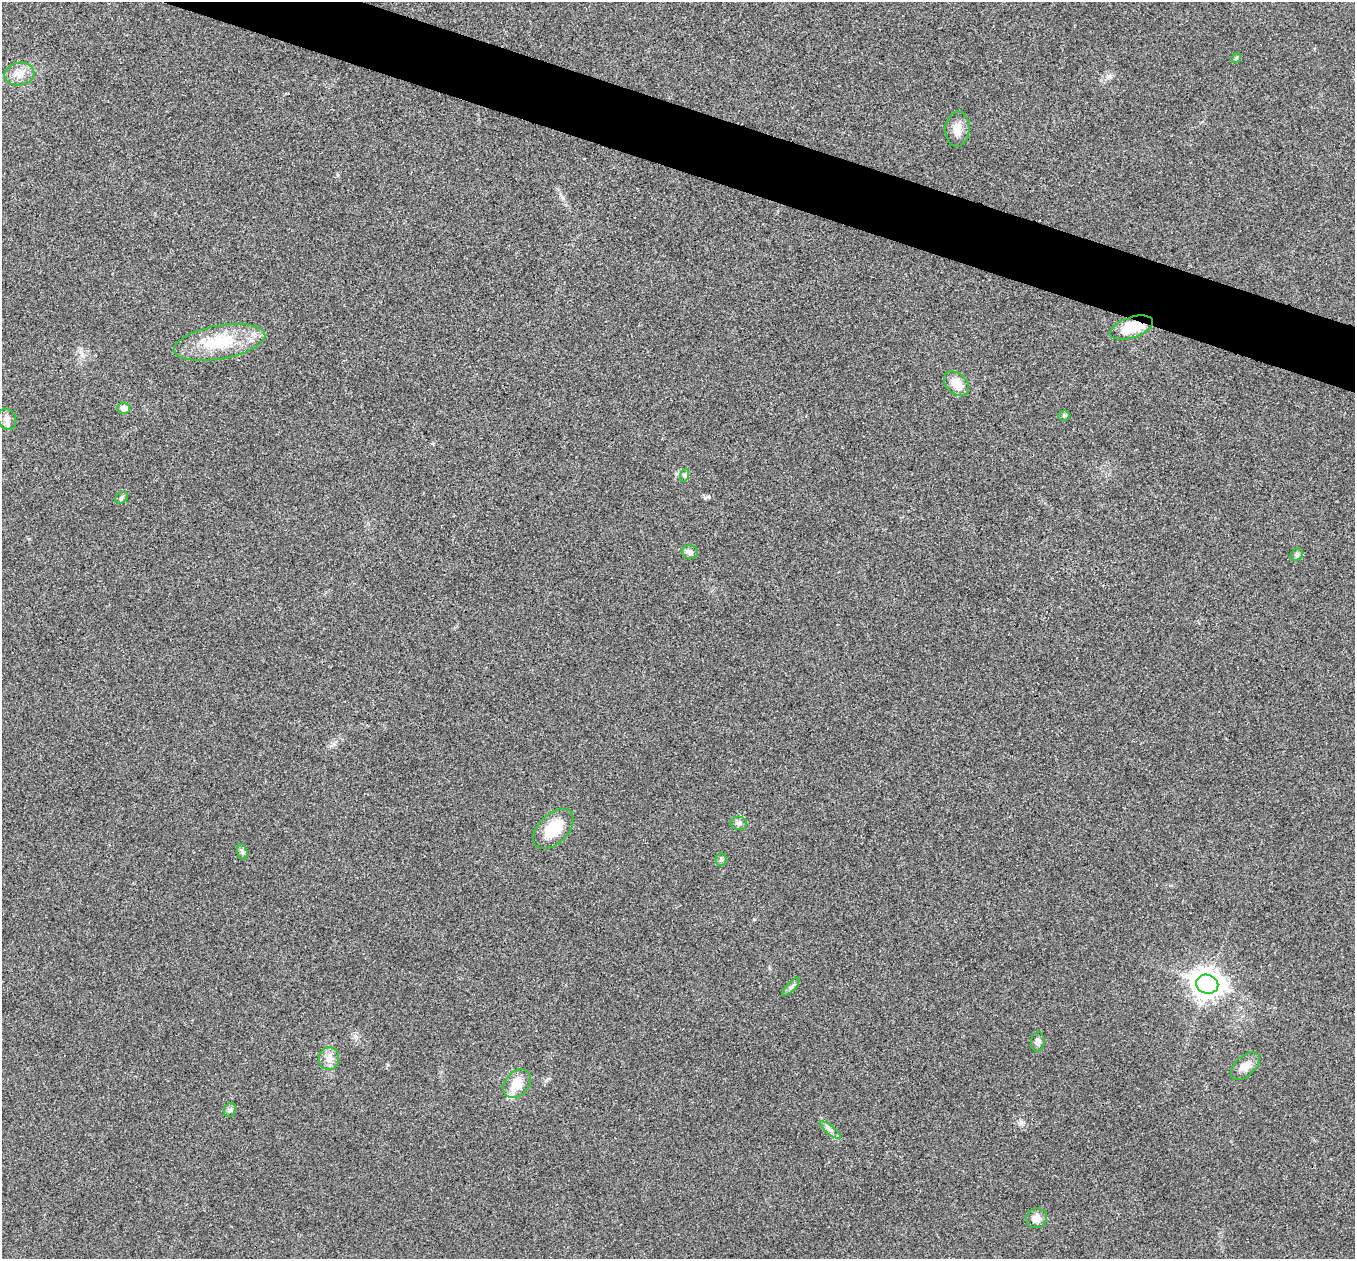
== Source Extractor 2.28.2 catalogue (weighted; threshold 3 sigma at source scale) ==
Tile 11 of 4 x 4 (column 3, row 3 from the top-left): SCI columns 2707-4059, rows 1394-2650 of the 5417 x 5431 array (HDU 1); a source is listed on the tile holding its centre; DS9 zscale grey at full resolution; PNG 1357 x 1261 px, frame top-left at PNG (2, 2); each listed source drawn as its Kron ellipse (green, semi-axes under 4 px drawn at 4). Shown black and unused: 4% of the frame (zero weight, under 3 of 4 exposures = <1% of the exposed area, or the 3 px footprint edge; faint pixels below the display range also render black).
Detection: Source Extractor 2.28.2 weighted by HDU 2 'WHT'; one run over the whole footprint, this tile lists its part. Background 0.0223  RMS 0.0052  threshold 0.0234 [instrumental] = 3 sigma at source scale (4.5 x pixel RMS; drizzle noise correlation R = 1.50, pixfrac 1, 0.05/0.05 arcsec/px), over >= 5 px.
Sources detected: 28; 2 inside a brighter listed object's ellipse — not listed separately; the other 26 listed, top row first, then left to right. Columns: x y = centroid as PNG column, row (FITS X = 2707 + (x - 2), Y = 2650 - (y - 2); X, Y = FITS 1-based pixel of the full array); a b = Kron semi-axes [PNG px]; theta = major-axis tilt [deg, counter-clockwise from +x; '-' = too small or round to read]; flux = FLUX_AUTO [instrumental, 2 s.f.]
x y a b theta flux
1236 58 5 4 - 0.67
19 74 15 11 10 5.7
957 129 17 12 86 5.3
1131 328 22 10 19 14
220 342 46 17 10 24
956 384 15 10 -44 7.1
124 408 6 5 - 4
1064 416 5 5 - 0.81
7 419 11 9 -60 2.9
685 475 7 4 71 0.85
122 498 7 5 37 1
690 552 8 6 -11 2
1297 555 7 5 45 1
739 823 8 6 -3 1.8
553 829 24 14 44 16
242 852 8 5 -74 1.1
721 860 6 5 - 1
1207 984 11 9 -18 530
791 987 11 4 46 1.5
1038 1042 10 7 86 2
329 1059 11 10 - 3.7
1245 1066 17 10 43 4.6
517 1083 16 12 50 8.3
230 1110 7 6 - 1.2
830 1130 13 4 -40 1.9
1036 1218 10 9 - 3.9
Overlapping masked pixels (flux is a lower limit): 1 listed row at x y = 1131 328
Unlisted compact peaks at least as high as the median listed source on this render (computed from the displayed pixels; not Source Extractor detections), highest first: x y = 705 498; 1021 1122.